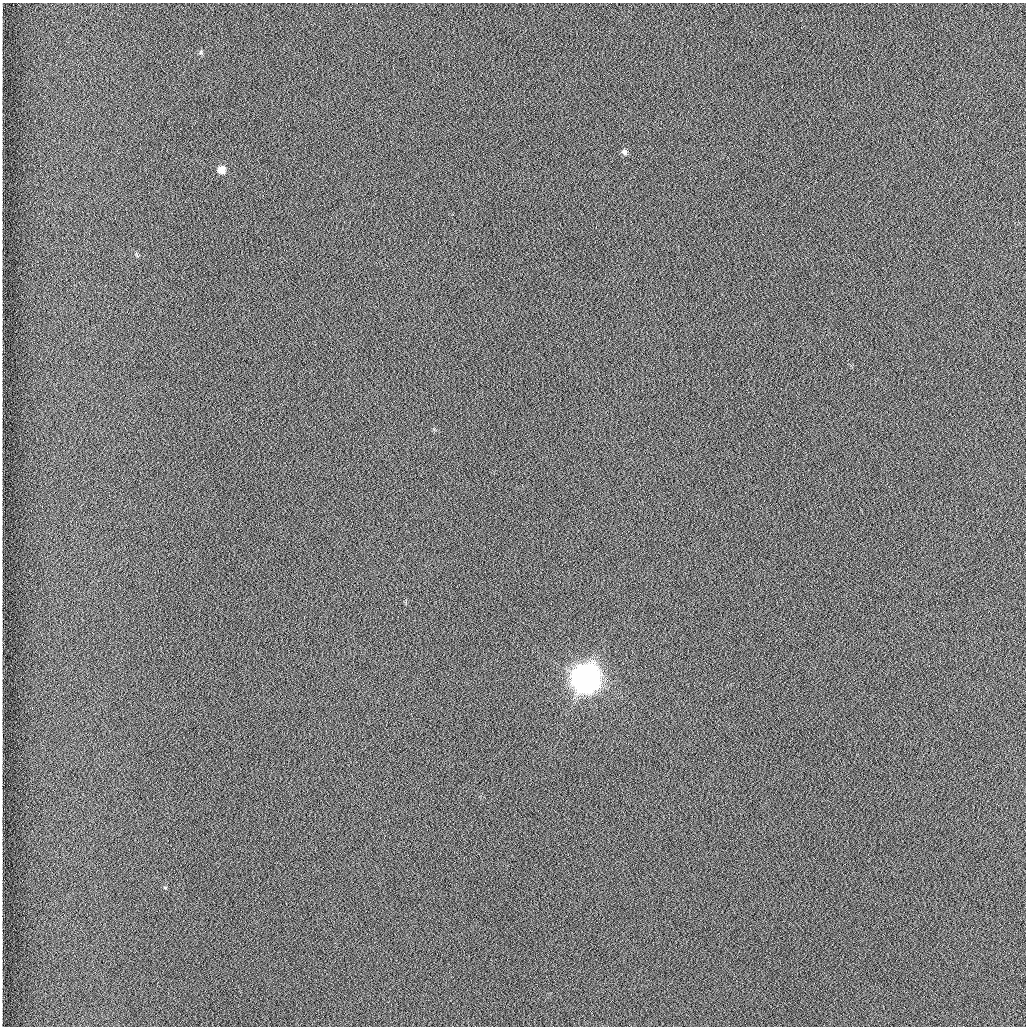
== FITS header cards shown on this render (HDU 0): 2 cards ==
NAXIS1  =                 1024 /fastest changing axis
NAXIS2  =                 1024 /next to fastest changing axis

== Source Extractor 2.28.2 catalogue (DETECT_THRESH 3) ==
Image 1024 x 1024 px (HDU 0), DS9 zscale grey, 1 PNG px = 1 image px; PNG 1028 x 1028 px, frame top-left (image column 1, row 1024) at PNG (2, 3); no overlay
Background 1260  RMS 5.9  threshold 17.7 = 3 sigma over >= 5 px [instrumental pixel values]
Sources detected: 5; all 5 listed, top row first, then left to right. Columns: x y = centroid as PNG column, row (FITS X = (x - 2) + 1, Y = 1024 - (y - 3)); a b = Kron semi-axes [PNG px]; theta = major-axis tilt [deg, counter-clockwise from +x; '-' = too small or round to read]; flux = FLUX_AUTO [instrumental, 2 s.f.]
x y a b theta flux
201 52 7 5 -63 640
624 152 7 6 - 1100
222 170 7 7 - 3500
586 678 10 10 - 980000
165 887 5 3 - 370